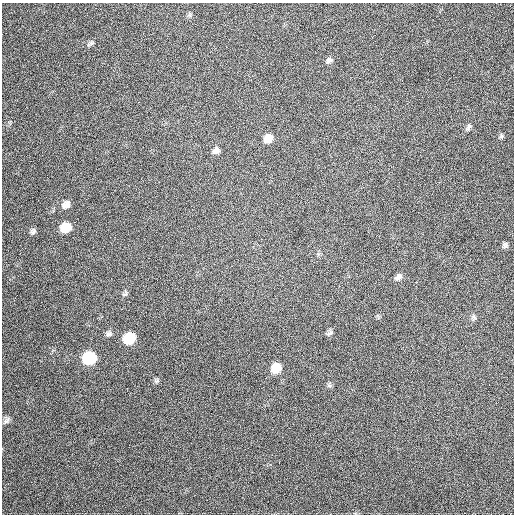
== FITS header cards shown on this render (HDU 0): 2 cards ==
NAXIS1  =                  512
NAXIS2  =                  512

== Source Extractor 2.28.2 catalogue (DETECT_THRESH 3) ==
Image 512 x 512 px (HDU 0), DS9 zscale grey, 1 PNG px = 1 image px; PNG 516 x 516 px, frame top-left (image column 1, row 512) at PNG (2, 3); no overlay
Background 482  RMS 13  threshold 39.5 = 3 sigma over >= 5 px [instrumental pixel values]
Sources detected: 20; all 20 listed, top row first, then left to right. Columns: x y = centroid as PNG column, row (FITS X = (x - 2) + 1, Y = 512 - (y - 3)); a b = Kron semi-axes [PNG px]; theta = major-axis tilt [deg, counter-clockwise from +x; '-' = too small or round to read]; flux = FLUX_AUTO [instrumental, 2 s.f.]
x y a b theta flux
91 43 12 4 30 2200
329 60 9 6 35 3000
468 127 11 5 57 2600
501 136 7 5 83 1600
268 138 9 7 46 12000
216 151 10 7 29 3900
66 205 11 8 43 5700
66 227 9 8 - 23000
33 231 9 6 51 2500
505 245 7 6 - 2200
398 277 10 7 56 3300
125 294 8 6 38 1900
474 316 9 4 -69 1800
330 333 11 4 33 1800
108 334 8 7 - 2500
129 338 9 8 - 37000
89 358 9 8 - 64000
276 368 10 8 51 18000
156 381 6 6 - 1700
6 420 12 7 65 3100